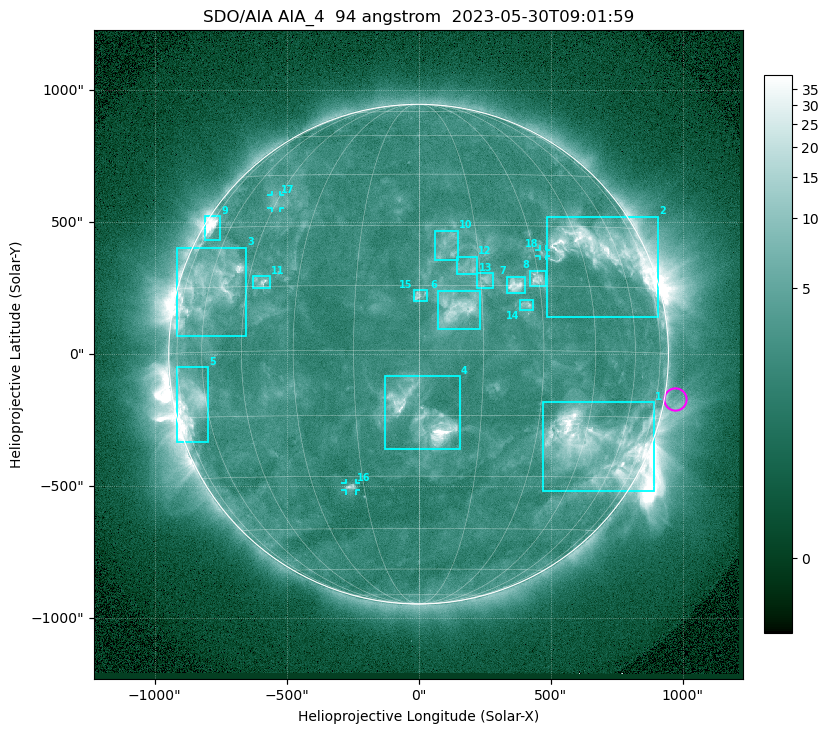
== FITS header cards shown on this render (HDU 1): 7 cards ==
TELESCOP= 'SDO/AIA '           / For AIA: SDO/AIA
INSTRUME= 'AIA_4   '           / For AIA: AIA_ATA1, AIA_ATA2, AIA_ATA3 or AIA_AT
WAVELNTH=                   94 / [angstrom] Wavelength
WAVEUNIT= 'angstrom'           / Wavelength unit: angstrom
DATE-OBS= '2023-05-30T09:01:59.122' / [ISO] Date when observation started; ISO 8
CTYPE1  = 'HPLN-TAN'           / CTYPE1: HPLN
CTYPE2  = 'HPLT-TAN'           / CTYPE2: HPLT

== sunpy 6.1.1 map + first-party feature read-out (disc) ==
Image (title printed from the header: SDO/AIA AIA_4  94 angstrom  2023-05-30T09:01:59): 1024 x 1024 px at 2.4 arcsec/px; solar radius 947 arcsec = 394 px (full disc in frame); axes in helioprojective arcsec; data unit not stated in the header (colour bar unlabelled)
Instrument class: DISC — disc imager (sunpy class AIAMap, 94 A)
Bright regions (active regions / flare kernels): reference = the median radial profile (limb darkening/brightening removed); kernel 9 px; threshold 5 sigma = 3.85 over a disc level ~2.54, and >= 1.15x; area >= 12 px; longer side >= 9 px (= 22 arcsec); searched inside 0.97 R_sun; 18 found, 18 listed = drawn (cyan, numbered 1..; 3 of them under ~33 arcsec drawn as corner ticks so the feature stays visible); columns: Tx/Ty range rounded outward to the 5 arcsec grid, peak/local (2 s.f.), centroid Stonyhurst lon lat
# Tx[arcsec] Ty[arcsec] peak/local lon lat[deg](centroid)
1 470..895 -520..-180 17 +49 -22
2 485..910 140..520 12 +52 +24
3 -915..-650 70..405 9.4 -60 +15
4 -130..155 -360..-85 24 +1 -15
5 -920..-795 -335..-50 8.9 -68 -11
6 70..235 90..240 6.9 +9 +10
7 330..405 230..295 8.4 +24 +15
8 420..485 260..320 6.7 +30 +17
9 -810..-750 430..525 12 -71 +30
10 60..150 355..470 3.4 +7 +25
11 -630..-565 250..295 6.6 -41 +16
12 145..220 300..370 3.8 +12 +19
13 220..285 250..310 4.6 +16 +16
14 385..435 165..205 4.3 +26 +10
15 -20..35 200..245 4.3 +0 +13
16 -275..-235 -515..-490 4.8 -19 -33
17 -560..-525 555..605 3.1 -46 +37
18 455..485 370..395 3.1 +33 +23
Off-limb structures (1.02-1.3 R_sun): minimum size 162 px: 3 found; the strongest spans PA ~225..305 deg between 1.02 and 1.3 R_sun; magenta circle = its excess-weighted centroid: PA ~260 deg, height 1.04 R_sun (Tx ~970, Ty ~-170 arcsec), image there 1.5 x the reference